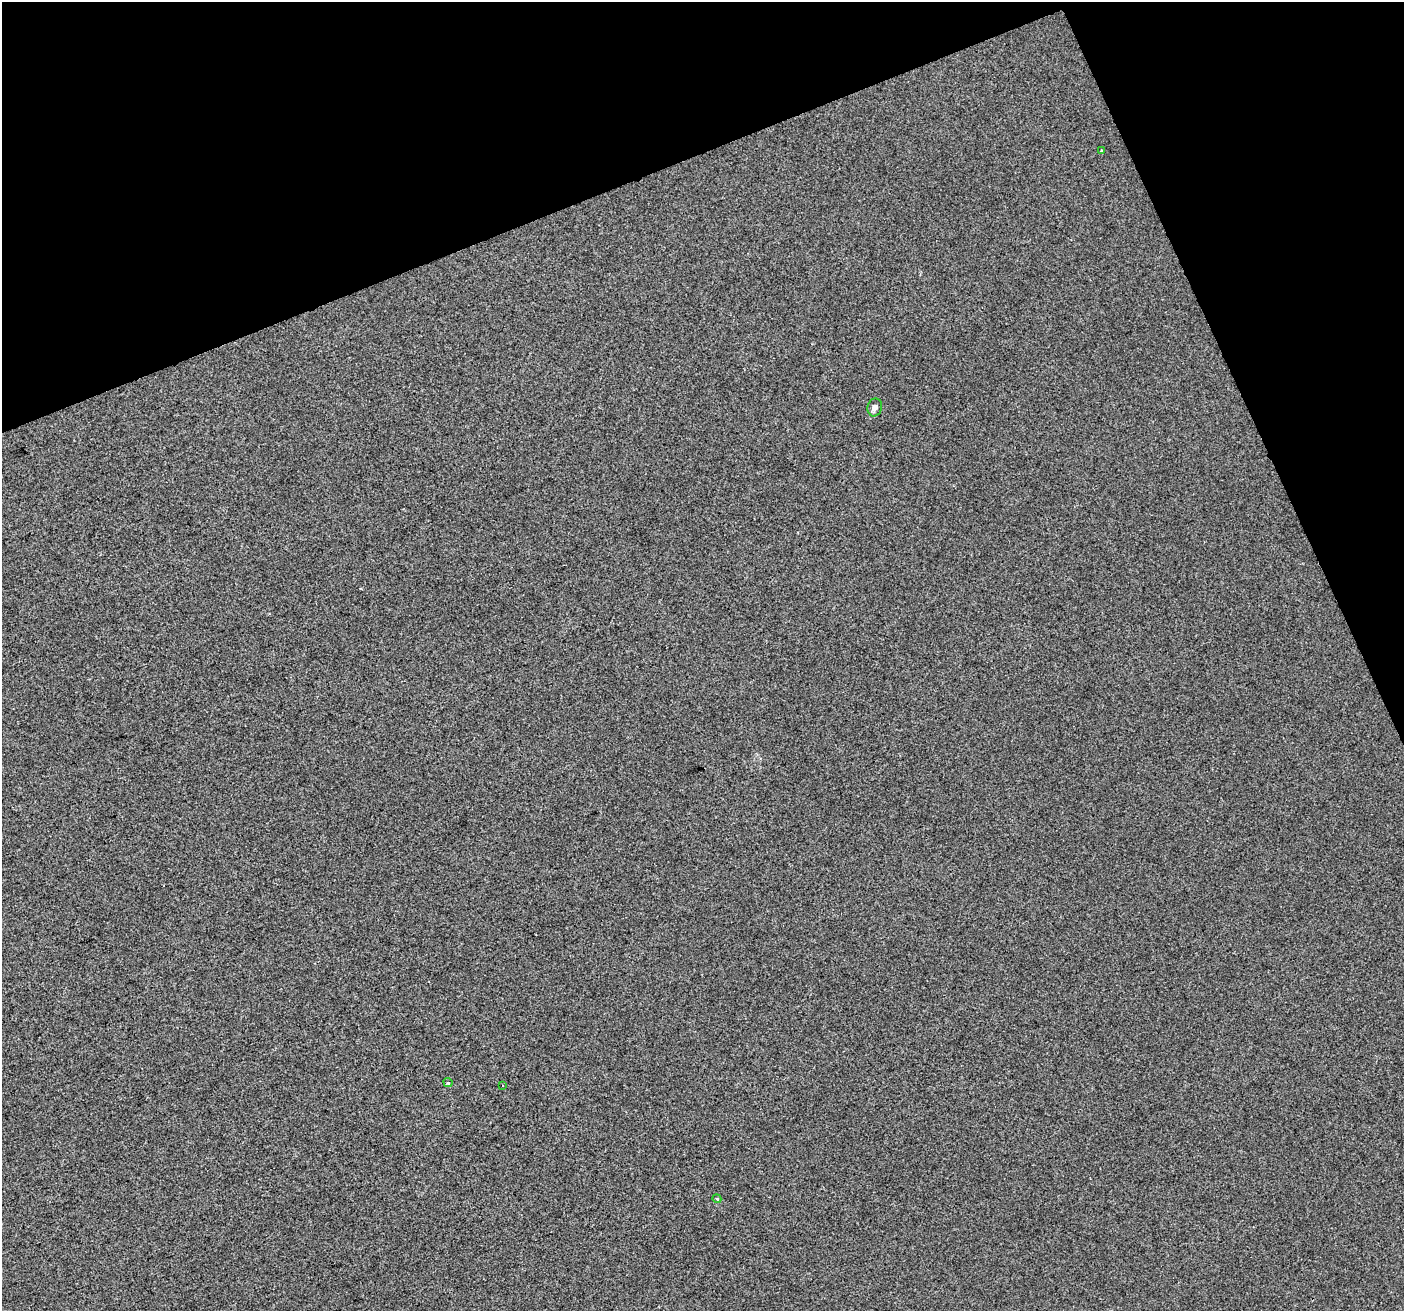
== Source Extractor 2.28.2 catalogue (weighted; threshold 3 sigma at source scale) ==
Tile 3 of 4 x 4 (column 3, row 1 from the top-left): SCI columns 2804-4205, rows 4069-5377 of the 5606 x 5460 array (HDU 1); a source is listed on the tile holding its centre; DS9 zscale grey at full resolution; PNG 1406 x 1313 px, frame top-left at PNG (2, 2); each listed source drawn as its Kron ellipse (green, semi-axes under 4 px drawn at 4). Shown black and unused: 20% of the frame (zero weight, under 2 of 3 exposures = <1% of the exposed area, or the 3 px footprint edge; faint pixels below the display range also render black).
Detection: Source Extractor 2.28.2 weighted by HDU 2 'WHT'; one run over the whole footprint, this tile lists its part. Background 3.67e-04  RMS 0.0056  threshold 0.0251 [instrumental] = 3 sigma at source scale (4.5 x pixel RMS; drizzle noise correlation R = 1.50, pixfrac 1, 0.0396/0.0396 arcsec/px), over >= 5 px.
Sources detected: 5; all 5 listed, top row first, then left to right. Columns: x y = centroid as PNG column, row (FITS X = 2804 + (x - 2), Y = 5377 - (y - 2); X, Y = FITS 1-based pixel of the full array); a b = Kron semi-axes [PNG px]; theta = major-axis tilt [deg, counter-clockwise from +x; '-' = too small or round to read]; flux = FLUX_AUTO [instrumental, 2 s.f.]
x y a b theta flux
1101 151 3 3 - 0.55
875 407 9 7 72 2
448 1082 5 3 - 0.89
502 1085 3 3 - 1.4
717 1199 5 2 - 0.72